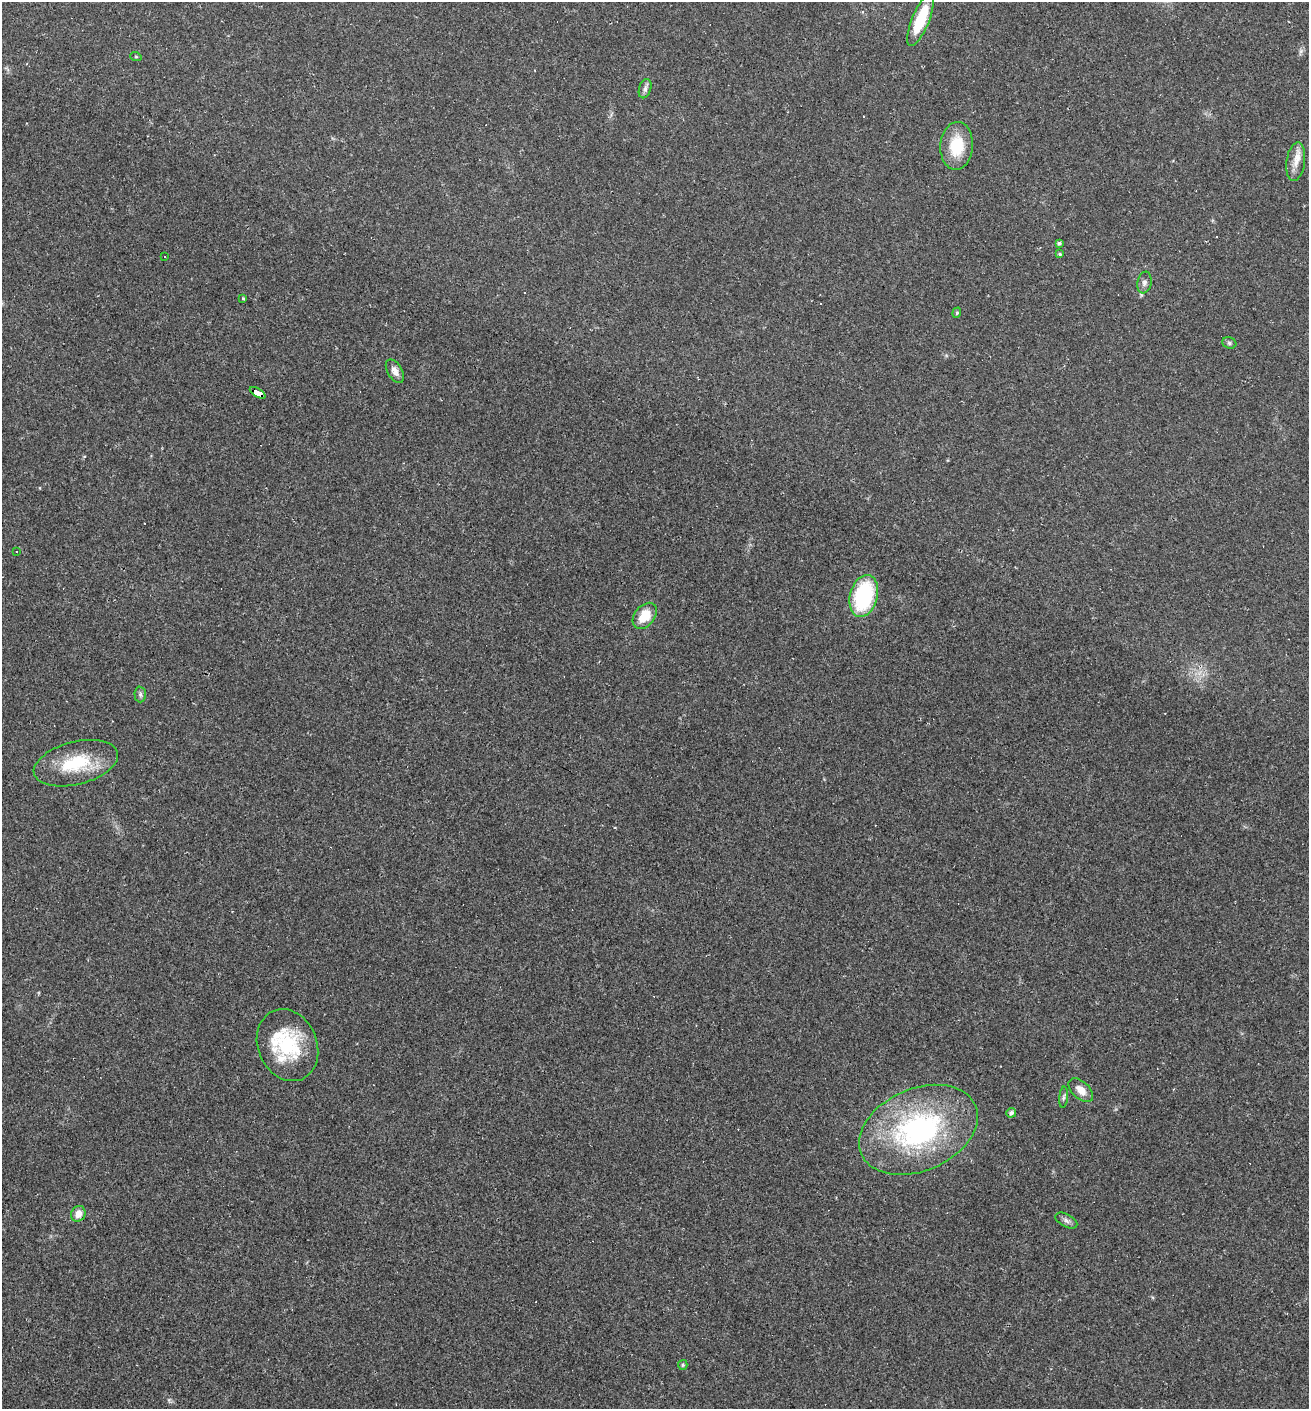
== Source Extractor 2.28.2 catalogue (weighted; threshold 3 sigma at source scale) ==
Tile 11 of 4 x 4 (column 3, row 3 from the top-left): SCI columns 2888-4194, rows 1408-2814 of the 5640 x 5628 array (HDU 1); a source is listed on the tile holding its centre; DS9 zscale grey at full resolution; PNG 1311 x 1411 px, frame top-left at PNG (2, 2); each listed source drawn as its Kron ellipse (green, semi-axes under 4 px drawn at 4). Shown black and unused: <1% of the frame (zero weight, under 2 of 3 exposures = <1% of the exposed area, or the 3 px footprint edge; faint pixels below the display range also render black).
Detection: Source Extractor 2.28.2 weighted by HDU 2 'WHT'; one run over the whole footprint, this tile lists its part. Background 0.0331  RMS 0.0045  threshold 0.0202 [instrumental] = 3 sigma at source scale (4.5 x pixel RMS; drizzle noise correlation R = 1.50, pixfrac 1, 0.05/0.05 arcsec/px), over >= 5 px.
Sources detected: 39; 9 cosmic-ray / hot-pixel residue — neither listed nor drawn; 3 inside a brighter listed object's ellipse — not listed separately; the other 27 listed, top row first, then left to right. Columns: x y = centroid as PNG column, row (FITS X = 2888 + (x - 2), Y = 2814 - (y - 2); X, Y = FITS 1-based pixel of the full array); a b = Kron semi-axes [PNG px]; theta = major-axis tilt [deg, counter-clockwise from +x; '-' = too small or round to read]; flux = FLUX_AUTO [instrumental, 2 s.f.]
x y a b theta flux
921 20 28 8 68 18
136 57 6 3 -19 0.5
645 89 10 6 72 1.5
957 146 24 16 86 15
1296 162 19 9 83 4.8
1059 243 4 3 - 0.85
1060 254 4 3 - 0.6
164 256 2 2 - 0.4
1144 282 11 7 80 1.9
243 298 3 3 - 0.83
957 313 5 4 - 0.61
1229 343 7 5 -22 0.98
395 371 13 7 -60 2.9
258 393 9 4 -31 150
16 552 3 3 - 4.6
864 596 21 13 75 42
645 616 15 10 51 9.7
140 694 8 6 -88 1.1
76 763 43 21 14 23
287 1045 37 29 -67 31
1081 1090 15 8 -44 4.5
1064 1097 10 4 85 1
1011 1113 5 4 - 1.3
918 1130 62 41 23 93
78 1214 8 7 - 3.8
1066 1221 12 6 -28 1.7
683 1365 5 4 - 0.56
Overlapping masked pixels (flux is a lower limit): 1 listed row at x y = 258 393
Isophote crosses this tile's border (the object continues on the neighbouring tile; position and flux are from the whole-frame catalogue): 1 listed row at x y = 921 20